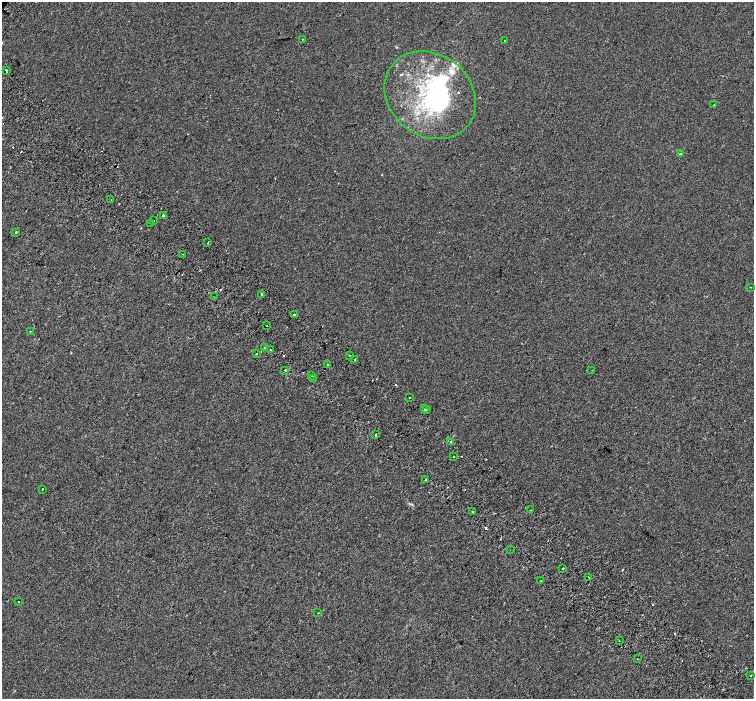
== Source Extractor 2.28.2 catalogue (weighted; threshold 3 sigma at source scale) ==
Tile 6 of 4 x 4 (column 2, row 2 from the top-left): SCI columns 1571-3073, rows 3110-4502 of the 6139 x 6154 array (HDU 1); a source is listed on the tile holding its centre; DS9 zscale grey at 2 x 2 block average (1 PNG px = mean of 2 x 2 image px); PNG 756 x 701 px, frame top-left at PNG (2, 2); each listed source drawn as its Kron ellipse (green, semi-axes under 4 px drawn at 4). Shown black and unused: <1% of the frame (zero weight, under 2 of 3 exposures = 4% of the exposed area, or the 3 px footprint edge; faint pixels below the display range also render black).
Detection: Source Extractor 2.28.2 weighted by HDU 2 'WHT'; one run over the whole footprint, this tile lists its part. Background 0.00116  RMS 0.0055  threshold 0.0246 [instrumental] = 3 sigma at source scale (4.5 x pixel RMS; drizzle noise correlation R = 1.50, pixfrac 1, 0.0396/0.0396 arcsec/px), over >= 5 px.
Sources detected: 68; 3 inside a brighter object's white glare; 12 cosmic-ray / hot-pixel residue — neither listed nor drawn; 5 inside a brighter listed object's ellipse — not listed separately; the other 48 listed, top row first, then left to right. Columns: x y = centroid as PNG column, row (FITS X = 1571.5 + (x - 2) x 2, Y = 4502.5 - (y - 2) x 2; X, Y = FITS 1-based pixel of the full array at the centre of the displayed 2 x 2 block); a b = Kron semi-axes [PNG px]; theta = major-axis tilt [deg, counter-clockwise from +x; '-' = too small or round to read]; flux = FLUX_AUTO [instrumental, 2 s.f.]
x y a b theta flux
302 39 2 2 - 1.1
504 41 2 2 - 1.5
6 70 2 2 - 1.1
430 95 49 41 -38 150
714 105 2 2 - 2.7
680 154 2 2 - 6.2
111 200 2 2 - 0.44
163 215 2 2 - 22
153 220 2 2 - 4.8
151 224 2 2 - 27
16 232 2 2 - 1.2
208 243 2 2 - 2.8
183 254 2 2 - 0.45
751 287 2 2 - 0.45
261 295 2 2 - 1.5
214 297 2 2 - 1.2
294 315 2 2 - 9.6
267 326 2 2 - 1.5
30 331 2 2 - 0.64
264 348 2 2 - 0.7
270 349 2 2 - 2.1
256 354 2 2 - 16
349 355 2 2 - 1.3
355 359 2 2 - 3.1
328 364 2 2 - 11
285 370 2 2 - 0.93
592 370 2 2 - 0.46
312 375 2 2 - 2.4
313 378 2 2 - 0.55
409 398 2 2 - 4.9
424 409 2 2 - 1.1
426 410 2 2 - 1.4
376 435 2 2 - 4.5
451 441 2 2 - 2.5
454 456 2 2 - 1.5
426 479 3 2 - 1.4
43 489 2 2 - 2.6
531 510 2 2 - 1.4
472 512 2 2 - 1.7
510 550 2 2 - 0.68
563 568 2 2 - 0.91
589 577 2 2 - 2.6
541 581 2 2 - 0.61
18 601 2 2 - 0.58
318 613 2 2 - 0.74
619 640 2 2 - 0.55
637 659 2 2 - 1.6
750 676 2 2 - 0.56
Overlapping masked pixels (flux is a lower limit): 2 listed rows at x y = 256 354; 426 479
Diffuse or blended objects may show on this block-average render without a row.